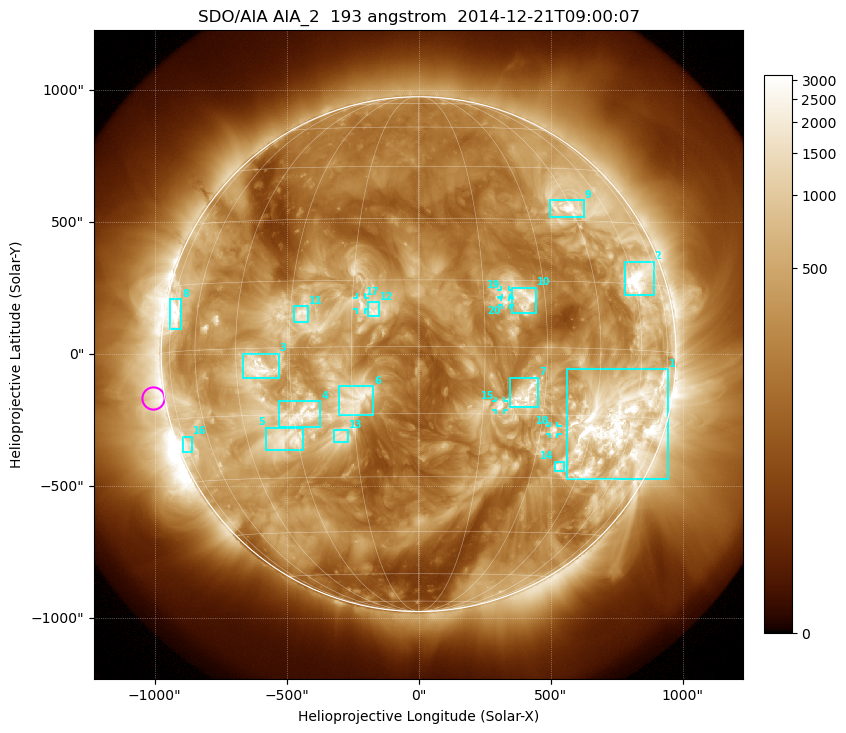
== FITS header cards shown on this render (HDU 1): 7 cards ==
TELESCOP= 'SDO/AIA'
INSTRUME= 'AIA_2'
WAVELNTH=                  193
WAVEUNIT= 'angstrom'
DATE-OBS= '2014-12-21T09:00:07.23'
CTYPE1  = 'HPLN-TAN'
CTYPE2  = 'HPLT-TAN'

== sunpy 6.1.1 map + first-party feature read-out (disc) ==
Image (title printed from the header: SDO/AIA AIA_2  193 angstrom  2014-12-21T09:00:07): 1024 x 1024 px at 2.4 arcsec/px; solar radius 975 arcsec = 406 px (full disc in frame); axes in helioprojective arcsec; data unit not stated in the header (colour bar unlabelled)
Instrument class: DISC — disc imager (sunpy class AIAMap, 193 A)
Bright regions (active regions / flare kernels): reference = the median radial profile (limb darkening/brightening removed); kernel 9 px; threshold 5 sigma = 1024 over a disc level ~303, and >= 1.15x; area >= 12 px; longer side >= 10 px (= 24 arcsec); searched inside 0.97 R_sun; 22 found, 20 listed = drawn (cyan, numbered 1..; 5 of them under ~33 arcsec drawn as corner ticks so the feature stays visible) (cap 20 boxes per figure: the strongest are kept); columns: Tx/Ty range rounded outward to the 5 arcsec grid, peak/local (2 s.f.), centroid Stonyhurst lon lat
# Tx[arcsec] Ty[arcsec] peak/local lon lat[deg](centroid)
1 565..945 -475..-55 25 +54 -17
2 780..890 220..350 13 +63 +16
3 -665..-530 -90..5 11 -39 -4
4 -530..-370 -275..-175 7.9 -28 -15
5 -580..-435 -365..-275 9.5 -33 -21
6 -305..-170 -230..-120 5.8 -14 -12
7 345..455 -205..-85 8.2 +25 -11
8 -940..-900 90..210 11 -72 +8
9 500..630 520..585 14 +44 +33
10 355..445 155..255 7.4 +25 +11
11 -470..-420 120..185 6.5 -27 +7
12 -195..-145 145..200 5.3 -10 +8
13 -320..-265 -330..-285 5.2 -19 -20
14 515..550 -445..-405 8 +38 -27
15 290..325 -210..-175 5.6 +19 -13
16 -895..-855 -375..-310 5.2 -73 -21
17 -235..-205 170..215 4.8 -13 +10
18 500..525 -305..-270 8.8 +34 -19
19 310..340 215..245 5.5 +20 +12
20 315..345 185..210 4.7 +20 +10
Off-limb structures (1.02-1.3 R_sun): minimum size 162 px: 7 found; the strongest spans PA ~65..125 deg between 1.02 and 1.3 R_sun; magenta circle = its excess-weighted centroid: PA ~100 deg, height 1.05 R_sun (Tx ~-1005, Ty ~-165 arcsec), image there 2.9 x the reference